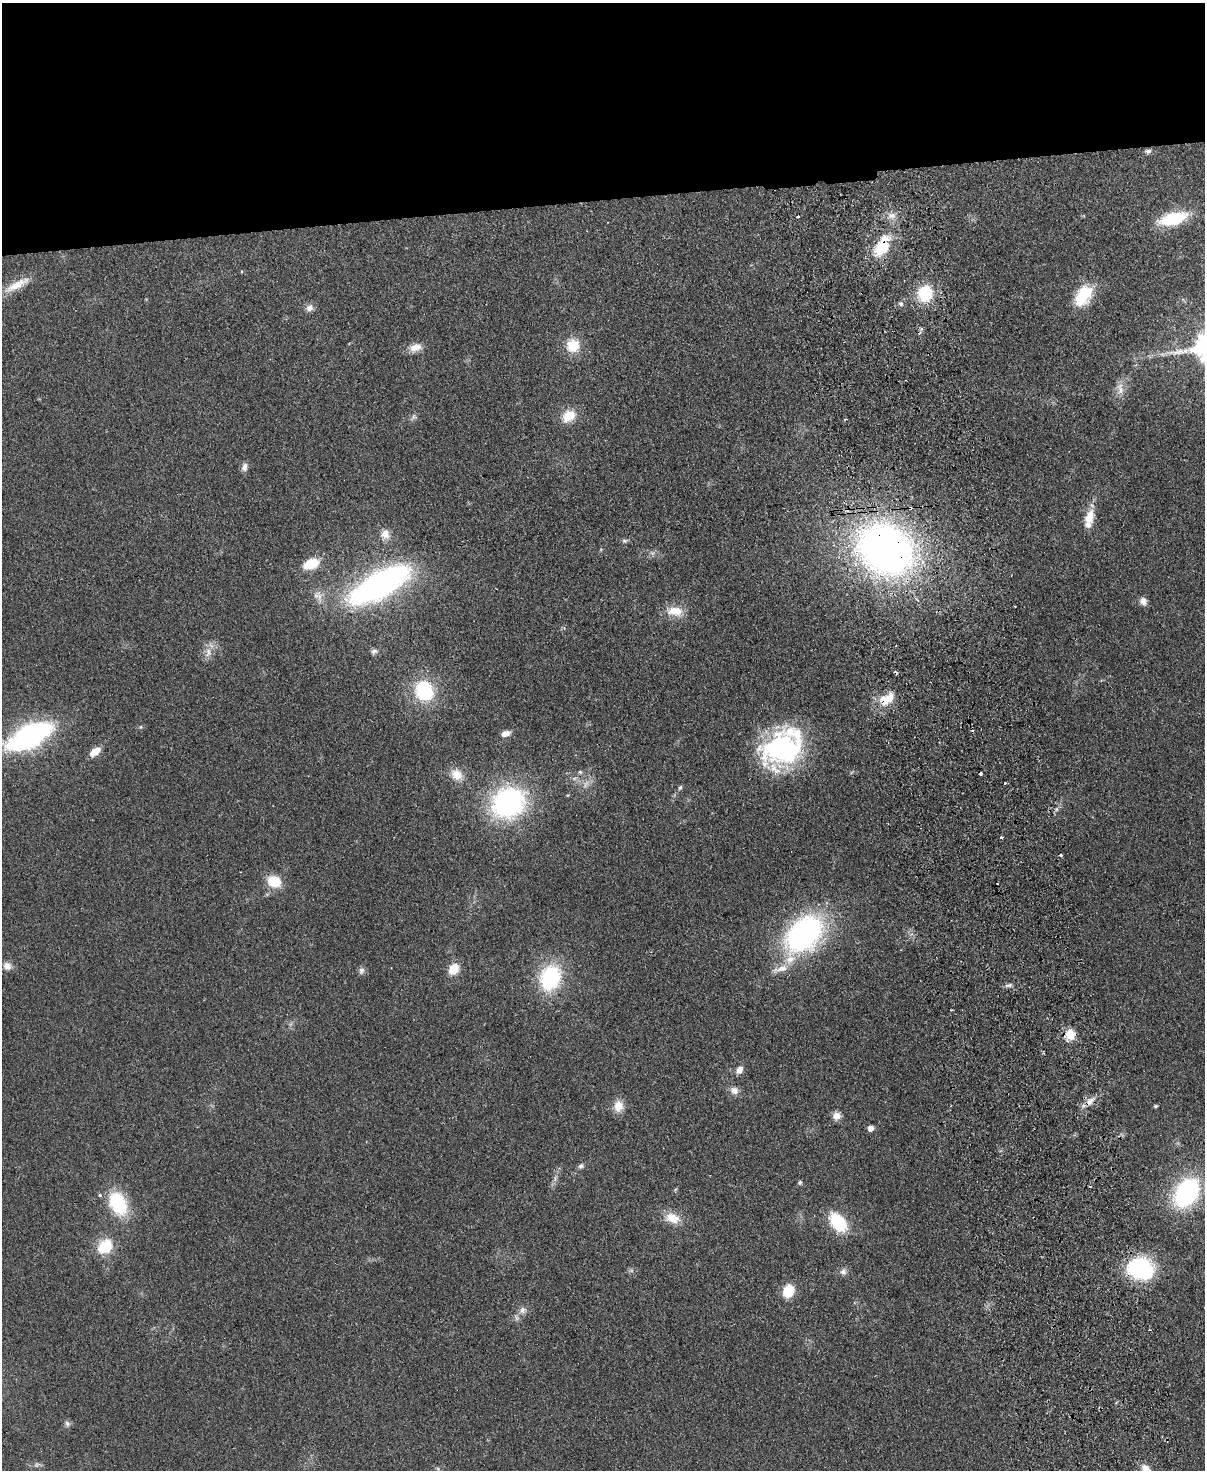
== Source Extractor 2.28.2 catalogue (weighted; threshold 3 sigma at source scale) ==
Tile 2 of 4 x 3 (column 2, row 1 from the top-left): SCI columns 1260-2462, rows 3086-4553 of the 4925 x 4814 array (HDU 1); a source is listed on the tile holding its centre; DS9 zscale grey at full resolution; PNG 1207 x 1472 px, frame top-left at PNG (2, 3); no overlay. Shown black and unused: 13% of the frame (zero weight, under 2 of 3 exposures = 3% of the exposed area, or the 3 px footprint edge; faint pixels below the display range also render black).
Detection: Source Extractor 2.28.2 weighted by HDU 2 'WHT'; one run over the whole footprint, this tile lists its part. Background 0.112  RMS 0.0085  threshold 0.038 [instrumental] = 3 sigma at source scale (4.5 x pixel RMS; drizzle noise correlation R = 1.50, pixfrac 1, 0.05/0.05 arcsec/px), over >= 5 px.
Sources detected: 91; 2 too faint to see at this stretch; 1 inside a brighter object's white glare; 8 cosmic-ray / hot-pixel residue — not listed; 5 inside a brighter listed object's ellipse — not listed separately; the other 75 listed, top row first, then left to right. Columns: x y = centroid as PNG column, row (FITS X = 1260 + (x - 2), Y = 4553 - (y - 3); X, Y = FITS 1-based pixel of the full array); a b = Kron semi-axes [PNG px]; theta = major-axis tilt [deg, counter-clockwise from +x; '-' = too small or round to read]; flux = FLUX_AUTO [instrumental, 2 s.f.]
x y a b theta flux
1148 151 9 6 5 2.3
891 216 13 9 -9 6.4
798 217 4 2 - 0.87
1173 218 22 10 15 55
882 246 30 15 59 33
241 271 4 2 - 0.67
17 285 37 9 28 15
925 293 23 20 79 27
1083 295 27 16 56 30
901 304 6 6 - 2.1
310 308 10 9 - 4.4
573 345 18 17 - 18
415 347 16 10 17 8
1120 389 19 9 -83 7.5
413 416 7 4 70 1.7
569 416 17 13 34 15
244 467 10 7 69 4.2
1089 517 19 11 68 14
385 534 13 12 - 7.5
624 541 7 5 -2 1.7
885 549 48 40 -35 470
311 564 19 12 21 18
379 585 45 16 30 350
318 596 15 12 -54 7.1
1143 601 10 8 -68 4.3
675 611 23 13 -4 14
374 651 9 6 9 2.4
208 652 14 8 88 6.2
424 691 25 21 -61 46
886 699 23 13 32 17
141 727 5 5 - 1.2
505 733 11 7 13 5.2
29 736 32 14 27 230
781 748 46 37 23 120
95 752 13 7 36 9.8
580 772 7 4 -44 1.4
456 774 16 14 -36 11
1005 783 3 3 - 1.3
586 784 13 6 63 4.2
680 787 7 4 62 1.4
508 803 32 28 29 150
1057 809 7 4 71 1.7
1001 837 3 3 - 2
1061 855 3 3 - 2.2
240 872 2 2 - 0.57
274 881 16 13 -24 18
804 934 35 22 48 220
7 966 10 9 - 5.1
454 969 13 10 57 13
780 969 26 9 16 9.3
361 970 10 7 77 2.8
550 978 25 19 69 72
1009 985 10 5 18 2.4
1070 1034 5 5 - 43
739 1070 9 7 69 5.4
734 1090 12 10 -19 5.4
1090 1101 14 7 45 6.5
618 1106 14 11 84 10
1155 1106 5 4 - 1.1
836 1116 10 9 - 5.3
870 1128 5 5 - 6.4
581 1166 7 6 - 2.2
800 1182 6 5 - 1.4
1187 1193 24 16 54 130
118 1203 25 17 -62 49
672 1218 19 12 -18 14
838 1222 18 11 -51 45
105 1246 21 16 44 23
1141 1269 24 16 -16 120
843 1271 9 8 - 3.3
789 1291 15 11 65 17
523 1310 9 8 - 3.8
67 1423 8 6 -59 2.4
1167 1440 6 4 -80 1.1
1146 1468 13 9 -35 6.7
Overlapping masked pixels (flux is a lower limit): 5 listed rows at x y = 882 246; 885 549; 886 699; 1141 1269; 1167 1440
Isophote crosses this tile's border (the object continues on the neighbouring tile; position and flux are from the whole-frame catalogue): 1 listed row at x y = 1146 1468